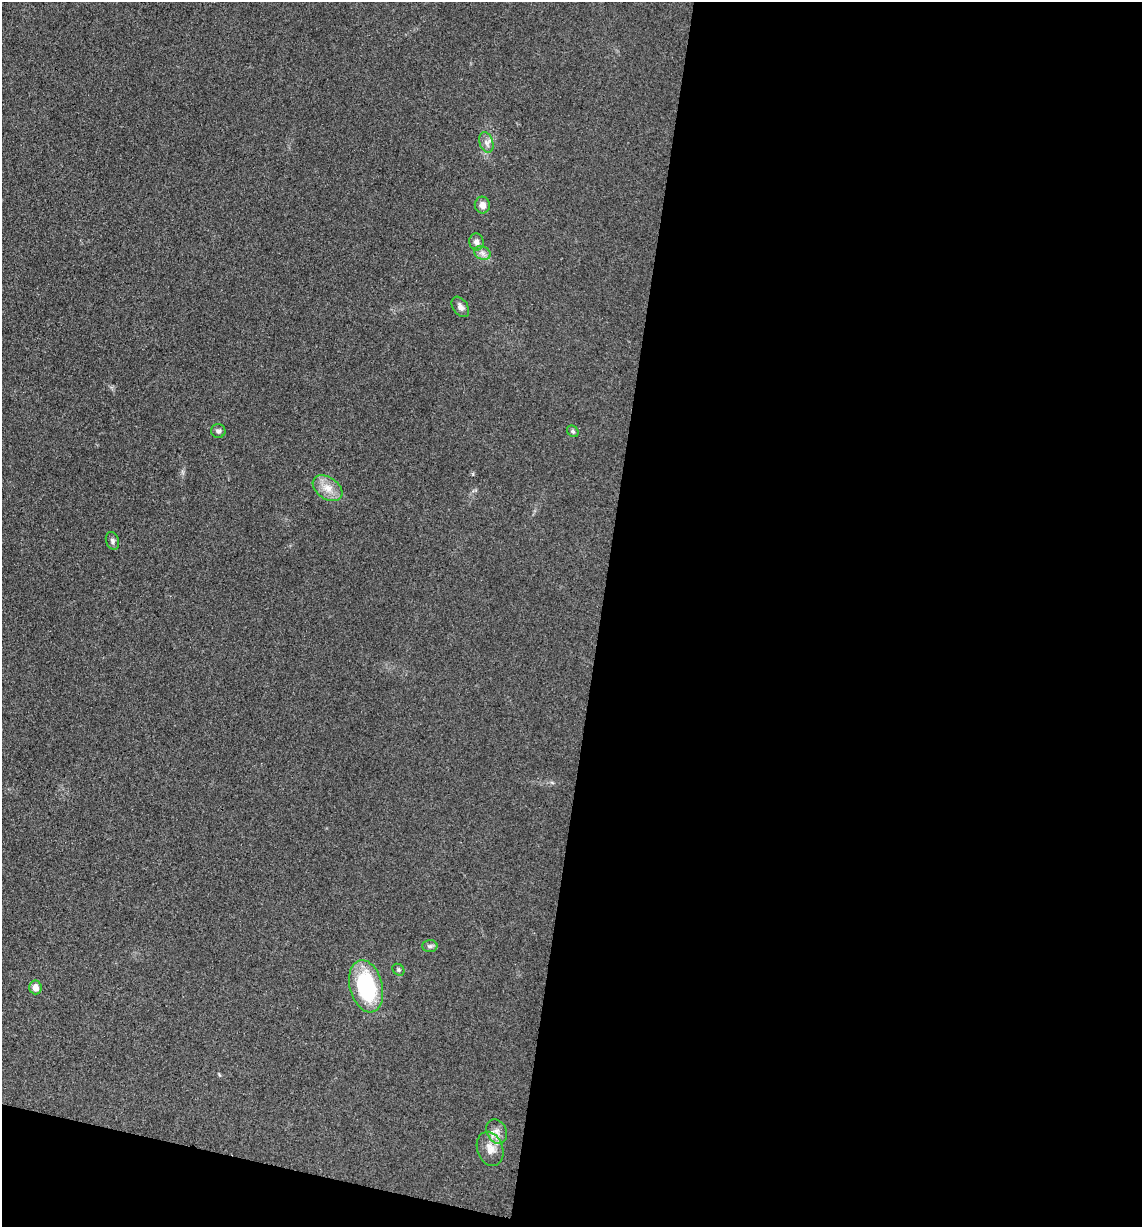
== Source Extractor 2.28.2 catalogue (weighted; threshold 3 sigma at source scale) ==
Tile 16 of 4 x 4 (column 4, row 4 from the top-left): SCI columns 3666-4805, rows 6-1230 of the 4932 x 4909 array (HDU 1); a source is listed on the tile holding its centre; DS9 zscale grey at full resolution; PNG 1144 x 1229 px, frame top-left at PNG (2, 2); each listed source drawn as its Kron ellipse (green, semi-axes under 4 px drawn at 4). Shown black and unused: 50% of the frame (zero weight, under 3 of 4 exposures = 1% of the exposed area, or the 3 px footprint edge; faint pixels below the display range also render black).
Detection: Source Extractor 2.28.2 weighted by HDU 2 'WHT'; one run over the whole footprint, this tile lists its part. Background 0.103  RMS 0.0072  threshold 0.0324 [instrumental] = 3 sigma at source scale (4.5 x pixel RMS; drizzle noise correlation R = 1.50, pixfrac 1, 0.05/0.05 arcsec/px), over >= 5 px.
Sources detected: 15; all 15 listed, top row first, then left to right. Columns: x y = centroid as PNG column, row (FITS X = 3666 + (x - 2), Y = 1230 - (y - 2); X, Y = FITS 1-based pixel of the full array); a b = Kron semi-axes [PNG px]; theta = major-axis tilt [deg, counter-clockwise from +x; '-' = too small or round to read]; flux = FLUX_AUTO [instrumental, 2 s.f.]
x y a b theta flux
486 142 10 7 -72 3.3
482 205 8 7 - 4.5
476 242 8 7 - 3.2
482 253 9 6 -22 3
460 307 11 7 -56 3.3
218 431 7 7 - 2.1
573 431 6 5 - 1.2
328 488 16 11 -35 8.9
112 541 9 6 -71 2.1
430 946 7 6 - 1.7
398 970 6 5 - 1.2
366 986 26 16 -75 63
35 987 7 6 - 5.7
497 1131 13 10 -62 5.2
490 1149 17 13 -70 8.5